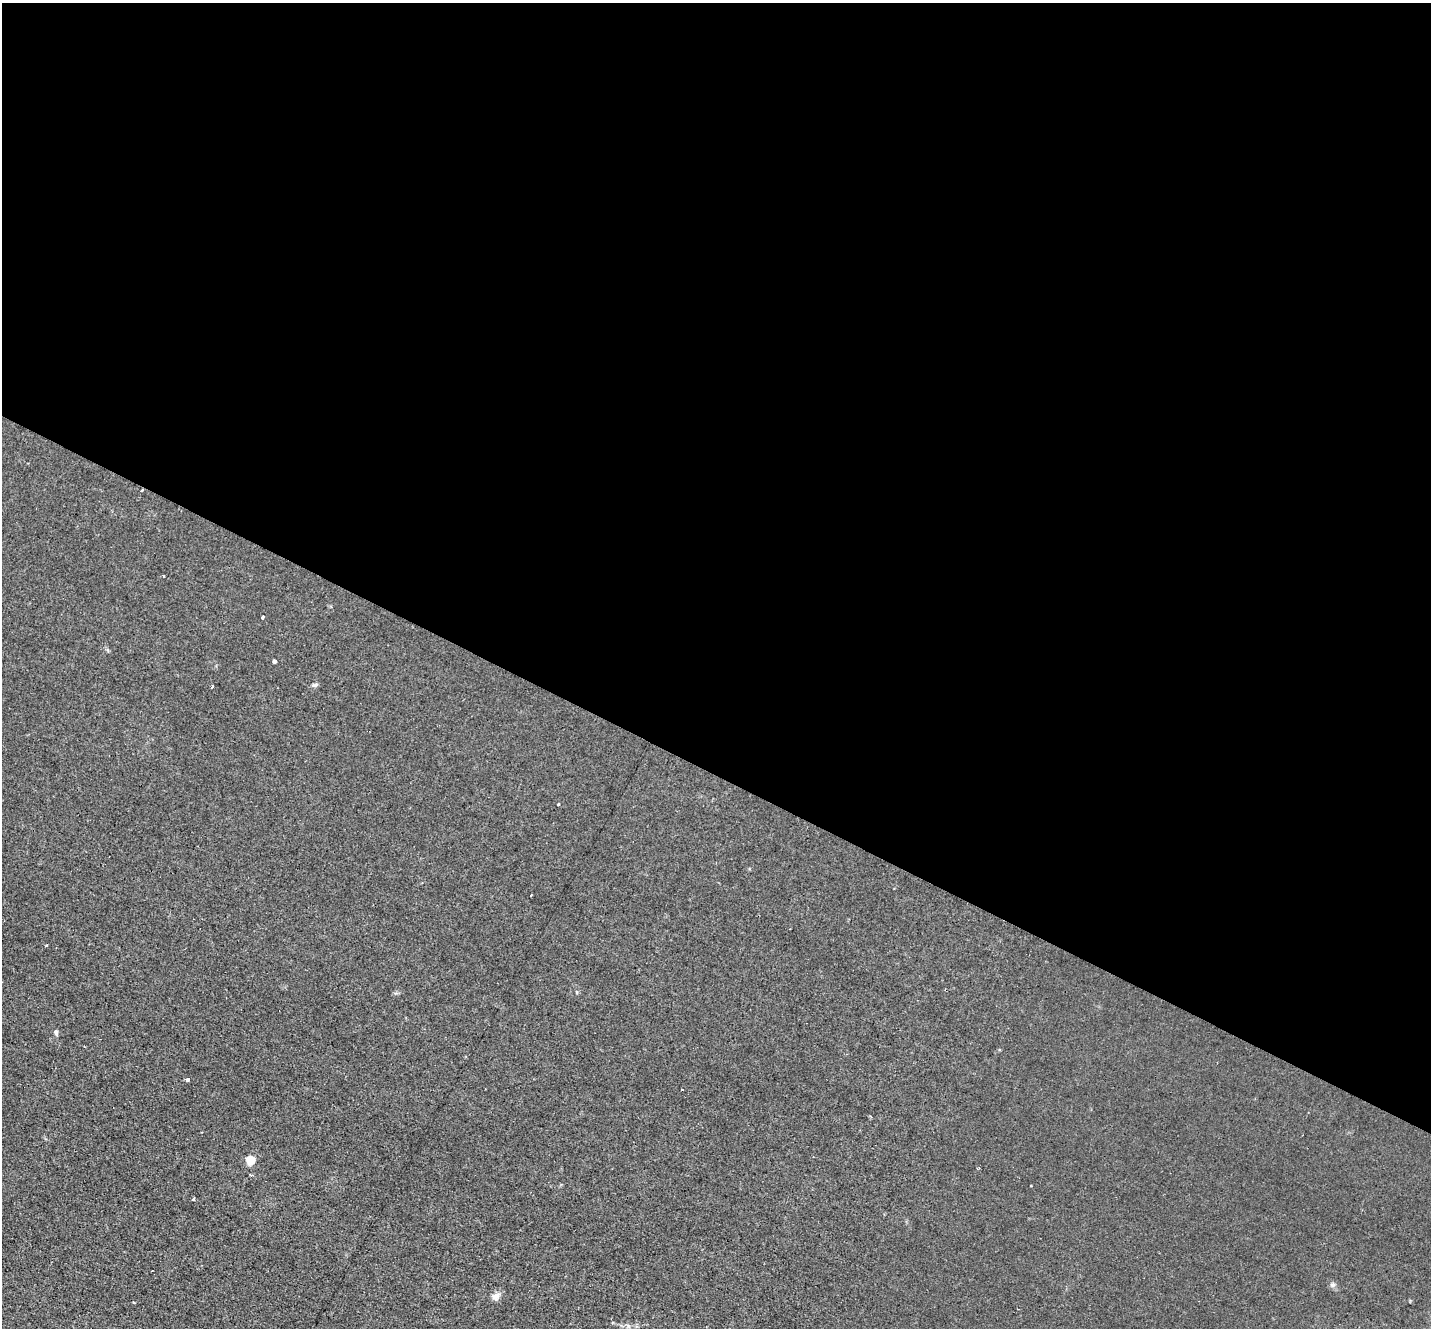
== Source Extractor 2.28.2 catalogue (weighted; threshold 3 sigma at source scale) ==
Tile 3 of 4 x 4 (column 3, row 1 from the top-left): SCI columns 2857-4285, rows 4256-5581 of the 5713 x 5726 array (HDU 1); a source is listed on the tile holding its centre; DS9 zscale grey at full resolution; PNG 1433 x 1330 px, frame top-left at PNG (2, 3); no overlay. Shown black and unused: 58% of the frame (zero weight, under 2 of 3 exposures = <1% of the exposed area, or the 3 px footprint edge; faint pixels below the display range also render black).
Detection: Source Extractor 2.28.2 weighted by HDU 2 'WHT'; one run over the whole footprint, this tile lists its part. Background 0.0113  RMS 0.0047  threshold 0.021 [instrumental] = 3 sigma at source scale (4.5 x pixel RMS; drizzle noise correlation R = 1.50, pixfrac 1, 0.05/0.05 arcsec/px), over >= 5 px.
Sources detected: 20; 1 cosmic-ray / hot-pixel residue — not listed; the other 19 listed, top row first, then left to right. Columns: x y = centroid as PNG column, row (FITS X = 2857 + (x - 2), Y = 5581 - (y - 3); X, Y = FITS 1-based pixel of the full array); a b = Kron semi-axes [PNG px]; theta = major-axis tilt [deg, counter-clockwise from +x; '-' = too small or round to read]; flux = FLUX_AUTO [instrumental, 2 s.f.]
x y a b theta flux
142 490 3 3 - 0.49
164 576 3 2 - 0.79
263 618 4 3 - 4.1
274 661 3 3 - 1.3
315 685 8 5 21 0.96
212 687 3 2 - 0.67
558 804 3 2 - 0.63
531 895 3 2 - 0.57
46 945 3 2 - 0.58
56 1033 8 5 -77 1
187 1079 4 3 - 1.8
870 1116 4 3 - 0.42
250 1160 5 5 - 23
250 1175 4 3 - 0.54
1031 1185 3 2 - 0.49
193 1199 4 2 - 1.3
1333 1285 6 5 - 1
495 1297 10 9 - 2.3
134 1302 3 2 - 0.61
Overlapping masked pixels (flux is a lower limit): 1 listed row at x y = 142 490